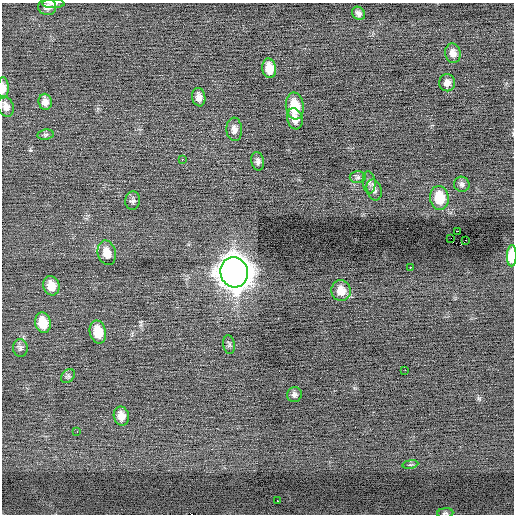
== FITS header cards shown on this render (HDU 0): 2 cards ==
NAXIS1  =                  512 / Axis length
NAXIS2  =                  512 / Axis length

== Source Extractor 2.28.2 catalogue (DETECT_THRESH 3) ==
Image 512 x 512 px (HDU 0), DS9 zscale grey, 1 PNG px = 1 image px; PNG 516 x 516 px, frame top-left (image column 1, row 512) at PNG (2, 3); each listed source drawn as its Kron ellipse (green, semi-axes under 4 px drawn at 4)
Background -0.0855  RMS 0.68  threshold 2.05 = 3 sigma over >= 5 px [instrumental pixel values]
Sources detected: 43; all 43 listed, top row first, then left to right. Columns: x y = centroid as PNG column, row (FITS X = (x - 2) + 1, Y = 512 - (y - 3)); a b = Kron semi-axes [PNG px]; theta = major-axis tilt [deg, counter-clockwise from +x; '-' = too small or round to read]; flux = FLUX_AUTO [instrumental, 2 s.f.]
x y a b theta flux
53 4 11 4 -1 140
47 7 9 8 - 200
358 13 7 6 - 160
453 53 10 7 -80 300
269 68 10 7 -82 590
447 83 8 8 - 240
3 88 11 5 89 290
199 97 9 6 -81 270
45 102 8 6 -84 260
6 106 10 7 -68 280
295 106 13 9 -82 1300
295 119 11 7 -74 410
234 129 12 8 -86 250
45 135 8 5 8 93
182 159 3 2 - 190
258 161 9 6 -78 160
358 177 8 6 -1 120
369 182 11 6 -84 160
462 184 8 7 - 140
374 190 11 7 -73 190
439 198 12 9 -82 1300
133 201 9 7 85 130
458 231 3 2 - 4600
451 238 2 2 - 140
465 240 2 2 - 250
107 253 12 9 -75 510
512 256 10 5 88 1400
410 267 3 2 - 260
234 272 15 13 -76 100000
51 286 10 8 -75 580
341 291 10 9 - 590
43 323 10 8 -78 910
98 332 11 8 -77 880
229 345 9 5 -81 96
20 348 9 7 -85 140
405 370 2 2 - 140
68 376 8 6 50 99
294 395 7 7 - 160
121 416 9 7 -78 400
77 431 3 3 - 33
410 464 8 4 9 82
277 501 3 2 - 380
445 513 8 5 7 88
At the frame edge (FLAGS 8, measured only in part): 4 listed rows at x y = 53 4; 3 88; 512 256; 445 513